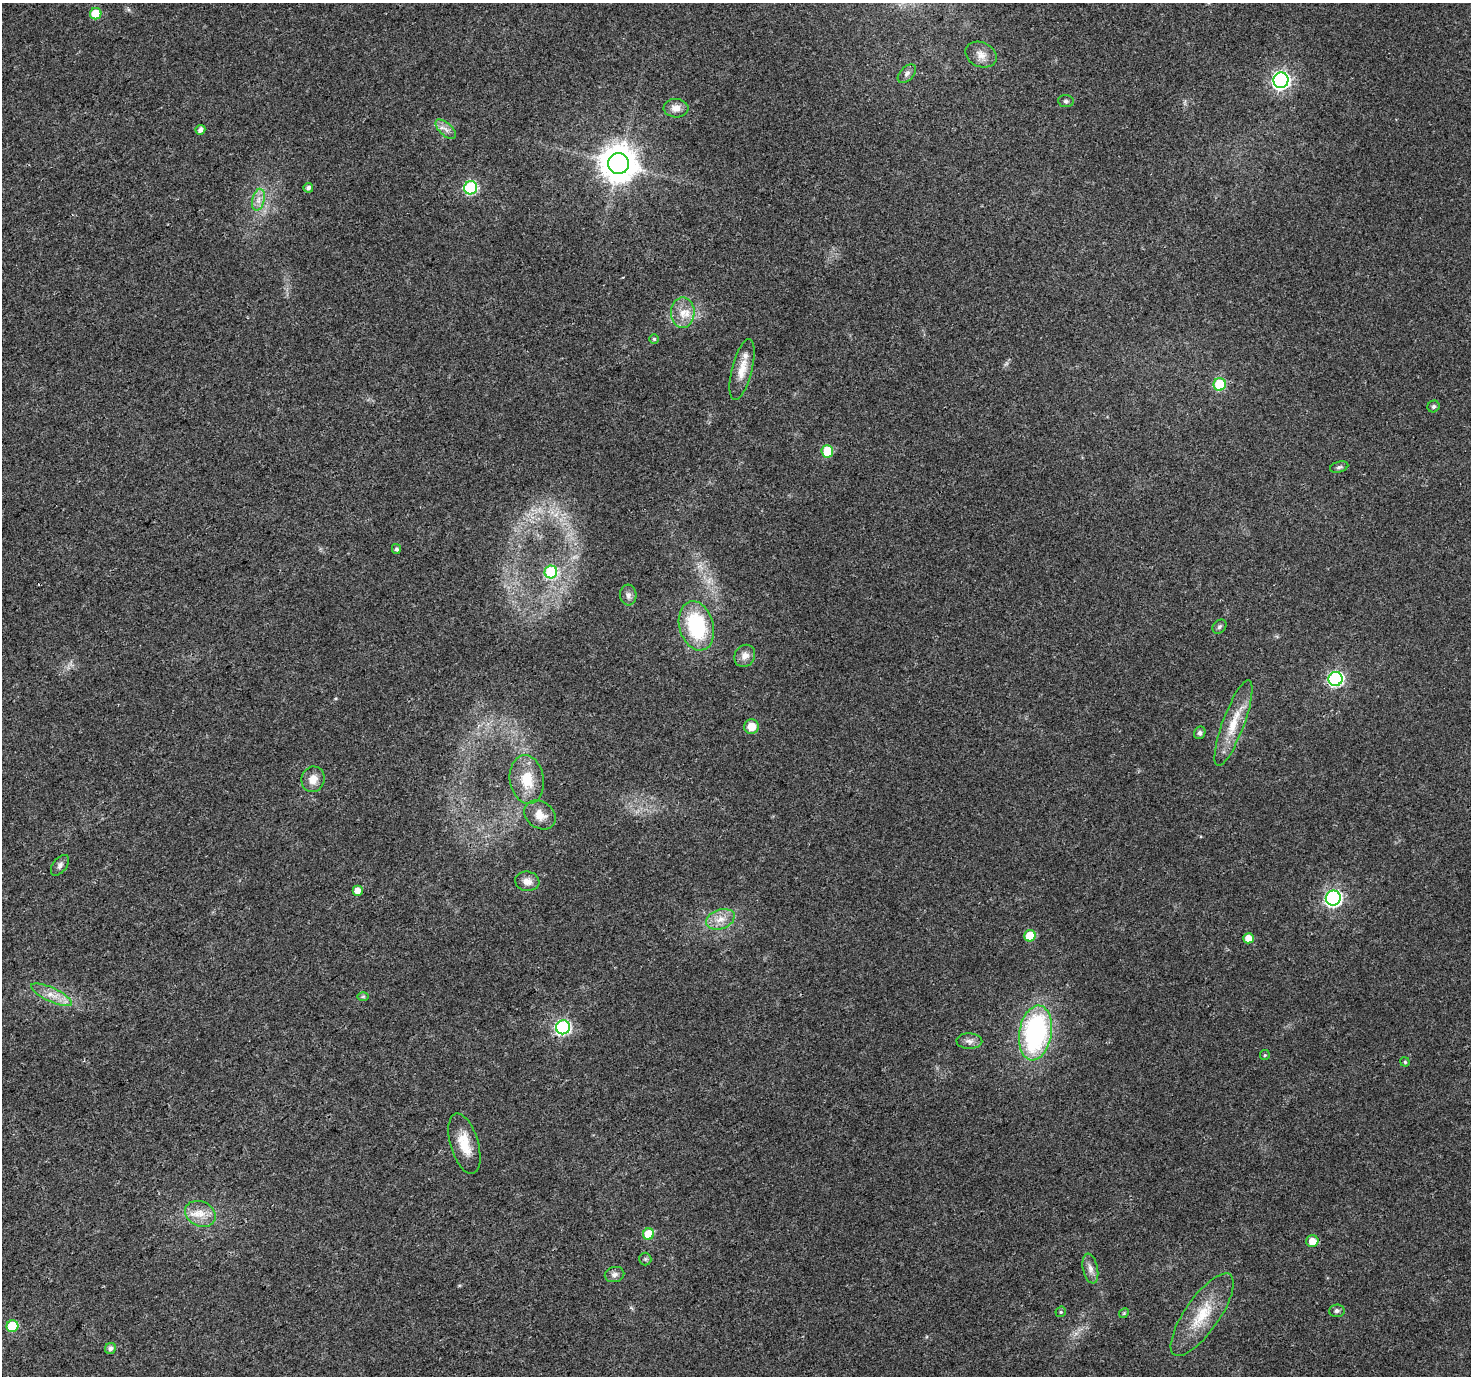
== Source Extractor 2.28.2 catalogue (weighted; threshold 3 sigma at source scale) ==
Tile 7 of 4 x 4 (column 3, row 2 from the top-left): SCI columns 2945-4413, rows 2925-4298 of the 5881 x 5789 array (HDU 1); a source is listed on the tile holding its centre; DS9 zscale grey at full resolution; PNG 1473 x 1378 px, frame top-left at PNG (2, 3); each listed source drawn as its Kron ellipse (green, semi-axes under 4 px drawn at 4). Shown black and unused: <1% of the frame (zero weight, under 3 of 4 exposures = <1% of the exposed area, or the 3 px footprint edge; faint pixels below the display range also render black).
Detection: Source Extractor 2.28.2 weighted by HDU 2 'WHT'; one run over the whole footprint, this tile lists its part. Background 0.0248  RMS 0.003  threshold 0.0137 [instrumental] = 3 sigma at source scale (4.5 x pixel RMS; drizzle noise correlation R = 1.50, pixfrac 1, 0.0396/0.0396 arcsec/px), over >= 5 px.
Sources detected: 61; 1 too faint to see at this stretch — neither listed nor drawn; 1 inside a brighter listed object's ellipse — not listed separately; the other 59 listed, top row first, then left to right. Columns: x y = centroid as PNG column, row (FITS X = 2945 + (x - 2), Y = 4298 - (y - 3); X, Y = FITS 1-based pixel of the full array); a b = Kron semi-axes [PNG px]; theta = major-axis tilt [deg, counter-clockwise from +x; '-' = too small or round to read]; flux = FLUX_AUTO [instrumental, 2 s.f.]
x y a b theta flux
96 14 6 5 - 8
981 55 16 12 -25 2.9
907 74 11 6 45 1.1
1281 80 8 7 - 110
1066 101 8 6 -5 0.68
676 108 12 9 -2 2.7
446 129 13 6 -43 1.7
200 130 5 4 - 1.5
618 164 10 10 - 670
308 188 5 5 - 1
471 188 6 6 - 36
258 200 11 6 77 1.9
683 313 15 12 89 4.2
654 339 5 5 - 0.47
742 369 31 10 76 4.9
1220 384 6 6 - 17
1434 406 6 5 - 0.77
827 451 6 6 - 12
1339 467 9 5 15 0.75
396 549 5 4 - 0.66
551 572 6 6 - 25
628 595 10 8 -86 1.4
696 626 25 17 -75 25
1219 627 8 6 46 0.72
745 656 11 10 - 2.2
1336 679 7 7 - 60
1233 723 45 11 70 8.9
751 727 7 7 - 3.8
1200 733 6 5 - 0.92
313 779 13 11 73 3.3
527 780 24 17 -81 8.8
540 815 17 13 -36 4
60 865 12 7 52 1.1
527 881 12 9 -10 2.4
357 890 5 5 - 2.1
1333 898 7 7 - 80
720 919 15 9 20 3.5
1030 936 6 5 - 7.4
1249 938 5 5 - 3.3
52 995 22 7 -25 3.6
363 996 6 4 1 0.42
563 1027 7 7 - 54
1035 1033 27 16 81 53
969 1041 13 8 -2 1.6
1265 1055 5 5 - 0.34
1405 1062 5 4 - 0.45
464 1144 31 14 -73 7.1
200 1214 16 12 -24 4.5
648 1234 6 5 - 9.7
1312 1241 6 6 - 3.6
645 1259 6 6 - 0.61
1090 1268 15 7 -78 2
615 1275 10 7 13 1.3
1337 1311 8 6 4 0.86
1061 1312 5 5 - 0.43
1124 1313 5 4 - 0.39
1202 1315 49 17 55 12
12 1326 6 6 - 12
110 1348 6 5 - 1.1